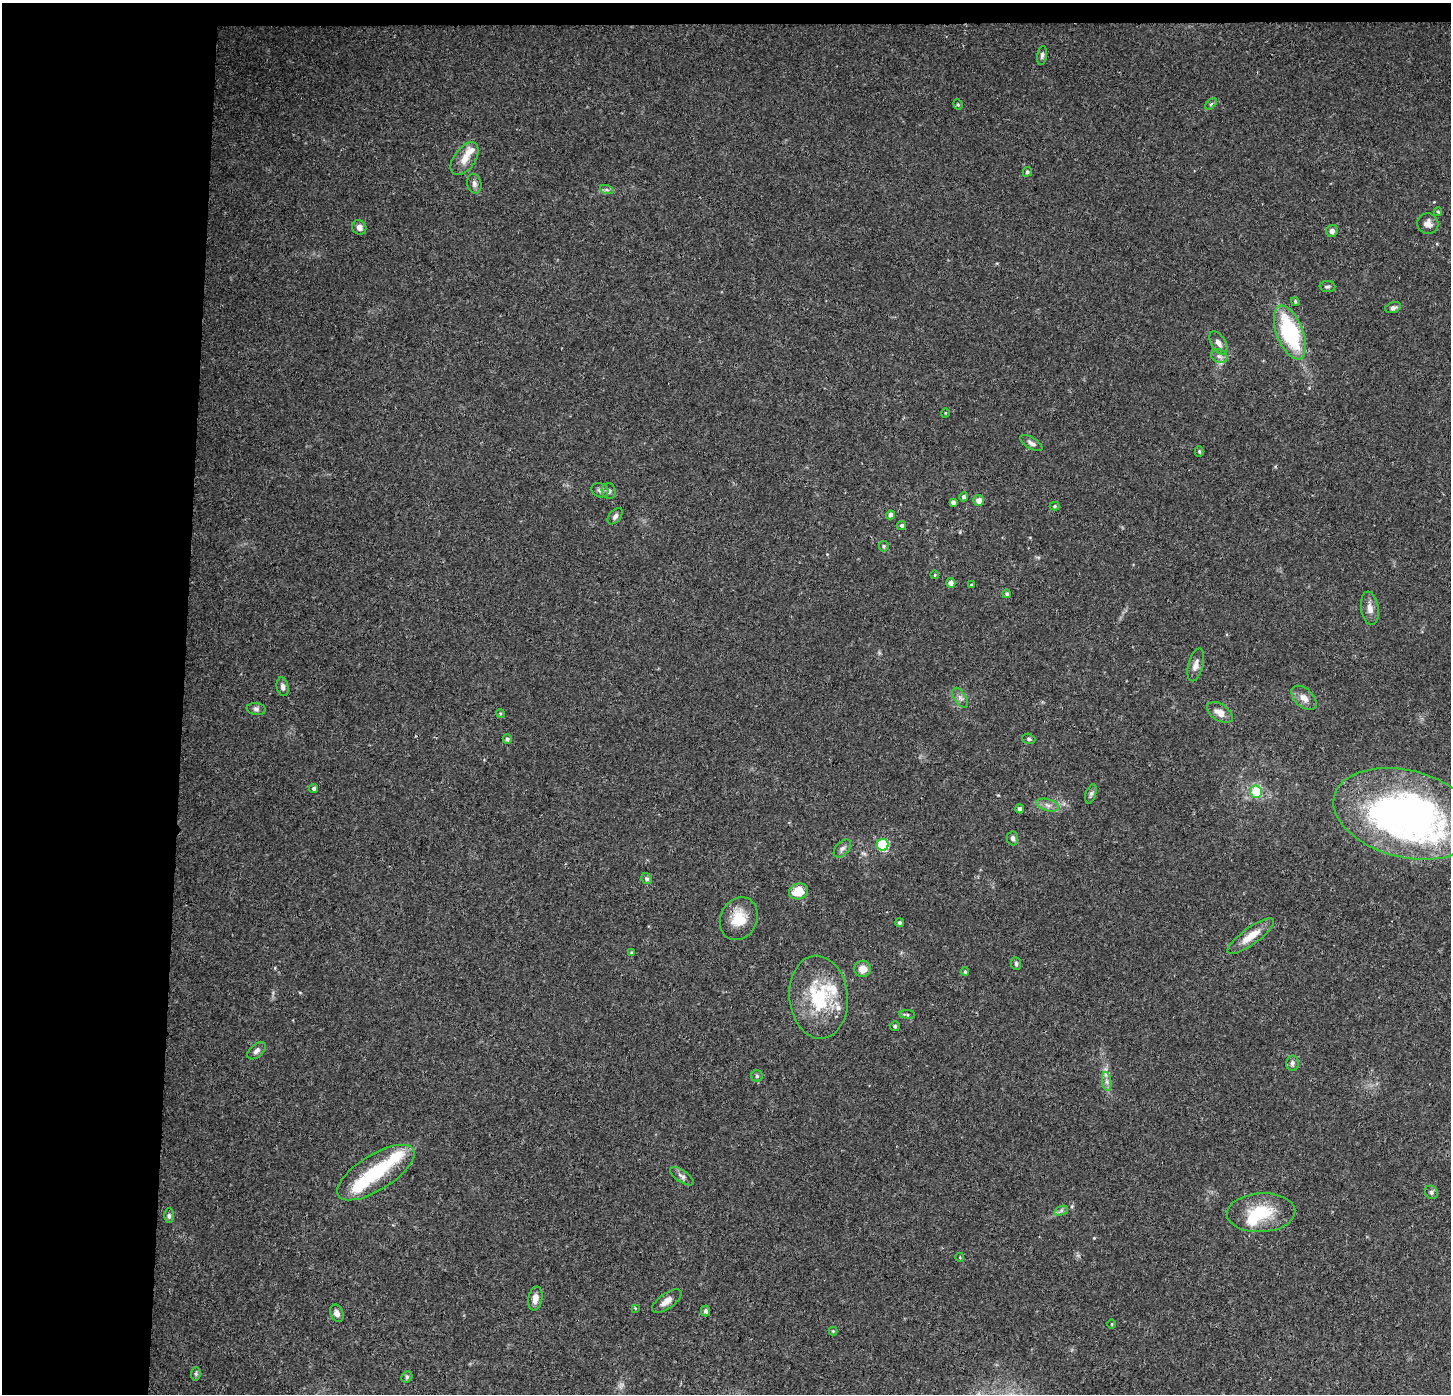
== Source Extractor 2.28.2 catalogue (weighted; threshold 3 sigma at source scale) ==
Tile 1 of 3 x 3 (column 1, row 1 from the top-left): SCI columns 8-1456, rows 2996-4387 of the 4354 x 4601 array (HDU 1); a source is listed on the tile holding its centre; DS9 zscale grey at full resolution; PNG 1453 x 1396 px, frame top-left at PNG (2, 3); each listed source drawn as its Kron ellipse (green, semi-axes under 4 px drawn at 4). Shown black and unused: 14% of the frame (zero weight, under 3 of 4 exposures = <1% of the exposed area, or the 3 px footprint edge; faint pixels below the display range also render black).
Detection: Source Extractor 2.28.2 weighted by HDU 2 'WHT'; one run over the whole footprint, this tile lists its part. Background 0.0374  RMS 0.0038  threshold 0.0172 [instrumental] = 3 sigma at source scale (4.5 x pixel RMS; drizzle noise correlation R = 1.50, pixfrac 1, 0.0396/0.0396 arcsec/px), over >= 5 px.
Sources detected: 93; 1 too faint to see at this stretch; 3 inside a brighter object's white glare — neither listed nor drawn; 4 inside a brighter listed object's ellipse — not listed separately; the other 85 listed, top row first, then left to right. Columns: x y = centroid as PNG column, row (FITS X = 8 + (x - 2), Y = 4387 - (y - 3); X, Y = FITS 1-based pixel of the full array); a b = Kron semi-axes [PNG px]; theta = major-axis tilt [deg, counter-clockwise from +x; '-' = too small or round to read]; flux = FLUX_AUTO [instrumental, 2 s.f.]
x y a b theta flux
1042 55 9 5 81 0.98
958 104 5 4 - 0.51
1211 104 7 4 45 0.57
465 159 18 10 54 4.5
1027 172 5 4 - 0.75
474 184 10 7 -78 1.5
607 190 7 4 -18 0.75
1438 212 4 4 - 0.46
1428 224 10 10 - 2.3
359 227 7 7 - 1.8
1332 231 6 6 - 1.4
1327 287 8 5 -3 0.83
1295 302 4 3 - 0.48
1393 308 8 5 17 1.3
1290 332 28 13 -69 39
1218 343 13 7 -58 2.3
1219 356 8 6 -26 1.5
945 413 5 3 - 0.3
1031 443 12 5 -31 1.5
1199 451 5 4 - 0.52
600 490 8 7 - 1.2
609 491 8 7 - 1.3
964 497 4 4 - 0.96
979 500 5 5 - 2.4
953 502 4 4 - 1.2
1054 506 5 4 - 0.52
891 515 4 4 - 1.8
615 516 9 5 50 1.2
902 525 4 4 - 0.89
884 546 5 4 - 0.62
935 575 4 3 - 0.3
951 583 5 4 - 2
971 585 3 3 - 0.43
1006 594 4 4 - 0.73
1370 608 17 8 -81 2.8
1196 665 17 7 75 2.5
283 687 9 6 -78 1.4
960 698 11 6 -58 1.4
1304 698 15 9 -44 2.8
256 709 9 6 -8 1.1
1220 712 14 8 -33 3.2
500 713 4 3 - 0.4
507 739 5 4 - 0.81
1029 739 7 5 -17 0.74
314 788 4 4 - 0.95
1256 792 6 5 - 14
1091 794 10 5 71 0.92
1048 805 11 5 -16 1.8
1019 809 4 4 - 1.1
1405 814 73 43 -14 170
1013 838 7 5 -84 1.1
883 845 6 5 - 36
842 849 11 6 47 1.4
647 879 6 5 - 0.83
798 891 10 8 18 7.7
739 919 22 18 64 8.8
900 923 4 4 - 0.84
1251 936 28 8 36 5.9
632 952 4 4 - 0.5
1016 964 6 5 - 0.81
862 969 8 8 - 3.6
965 972 4 3 - 0.52
819 997 42 29 -84 25
907 1014 8 3 -7 0.56
895 1026 5 5 - 0.71
257 1051 11 6 41 1.4
1292 1063 7 6 - 1.2
757 1076 5 5 - 0.61
1107 1081 9 4 -82 1.3
376 1173 44 17 32 22
682 1176 14 6 -34 1.5
1431 1192 7 6 - 0.94
1061 1211 7 4 20 0.84
1261 1213 34 19 3 16
169 1216 7 5 -90 0.83
960 1257 4 3 - 0.32
535 1299 12 7 80 2.7
667 1301 17 7 35 3
635 1308 4 3 - 0.34
705 1311 5 4 - 1.1
337 1313 9 6 -68 1.9
1112 1324 4 3 - 0.31
833 1331 4 4 - 0.38
196 1374 7 5 85 0.7
407 1377 6 5 - 0.66
Overlapping masked pixels (flux is a lower limit): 1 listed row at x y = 739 919